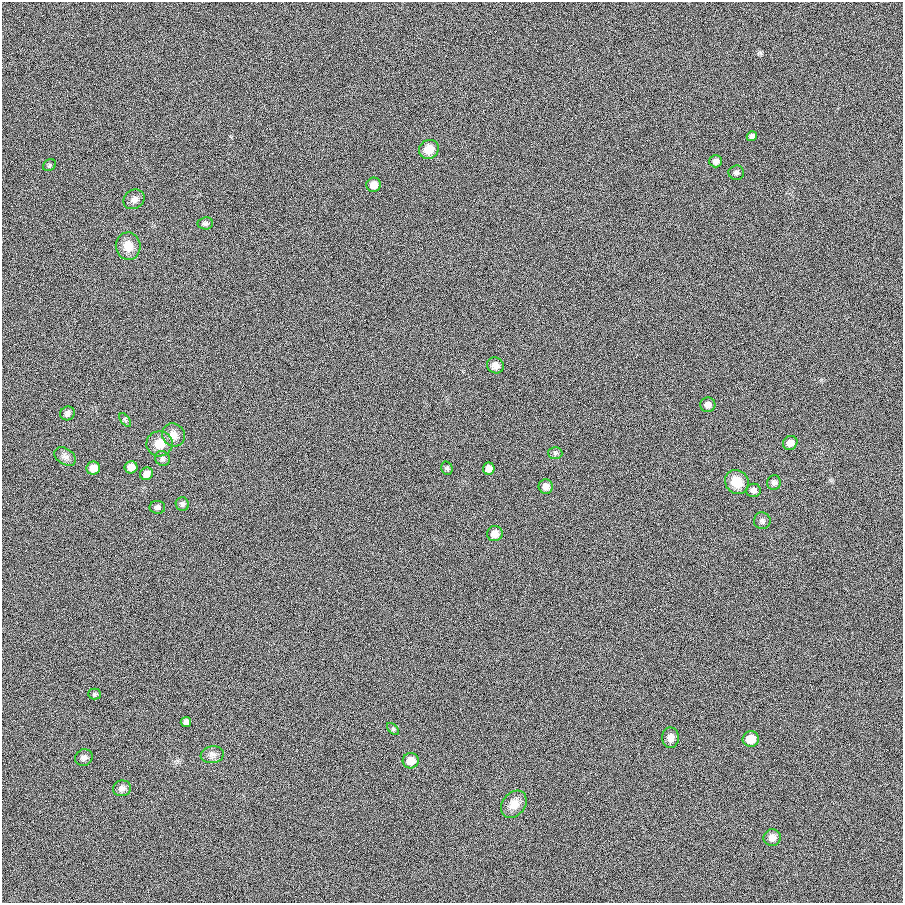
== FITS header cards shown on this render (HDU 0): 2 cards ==
NAXIS1  =                  901
NAXIS2  =                  901

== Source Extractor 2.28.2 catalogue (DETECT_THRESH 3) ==
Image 901 x 901 px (HDU 0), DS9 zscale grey, 1 PNG px = 1 image px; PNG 905 x 905 px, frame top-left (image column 1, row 901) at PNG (2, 2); each listed source drawn as its Kron ellipse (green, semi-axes under 4 px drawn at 4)
Background 5.03e-05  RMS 0.099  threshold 0.296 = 3 sigma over >= 5 px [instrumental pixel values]
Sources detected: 43; all 43 listed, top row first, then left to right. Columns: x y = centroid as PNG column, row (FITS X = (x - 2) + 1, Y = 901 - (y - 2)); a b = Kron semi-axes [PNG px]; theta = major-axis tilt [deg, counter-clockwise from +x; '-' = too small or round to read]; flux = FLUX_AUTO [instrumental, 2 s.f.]
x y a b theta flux
752 136 5 5 - 20
429 149 10 9 - 96
716 161 6 6 - 24
50 165 7 5 36 11
736 173 8 7 - 17
374 185 7 7 - 53
134 199 11 9 32 36
205 223 8 6 4 16
128 246 14 12 -83 86
495 365 8 8 - 37
708 405 7 7 - 33
67 413 7 6 - 21
125 420 8 4 -53 11
173 435 12 11 - 54
790 443 7 6 - 36
159 444 13 12 - 90
555 453 7 6 - 15
65 456 12 8 -33 30
162 459 8 7 - 16
131 467 6 6 - 56
93 468 7 6 - 61
447 468 7 5 -74 12
489 469 6 6 - 43
146 474 6 6 - 40
737 482 12 11 - 120
774 483 7 7 - 20
546 487 7 7 - 39
753 490 7 6 - 27
182 504 7 6 - 17
157 507 8 6 -9 18
762 521 8 8 - 20
495 534 8 7 - 52
94 694 6 5 - 10
186 722 5 5 - 22
393 729 7 4 -45 11
670 738 10 8 89 38
751 739 8 8 - 83
212 755 11 8 9 34
84 757 9 8 - 25
411 761 8 7 - 62
122 788 9 8 - 27
514 804 15 11 51 73
772 837 8 8 - 37